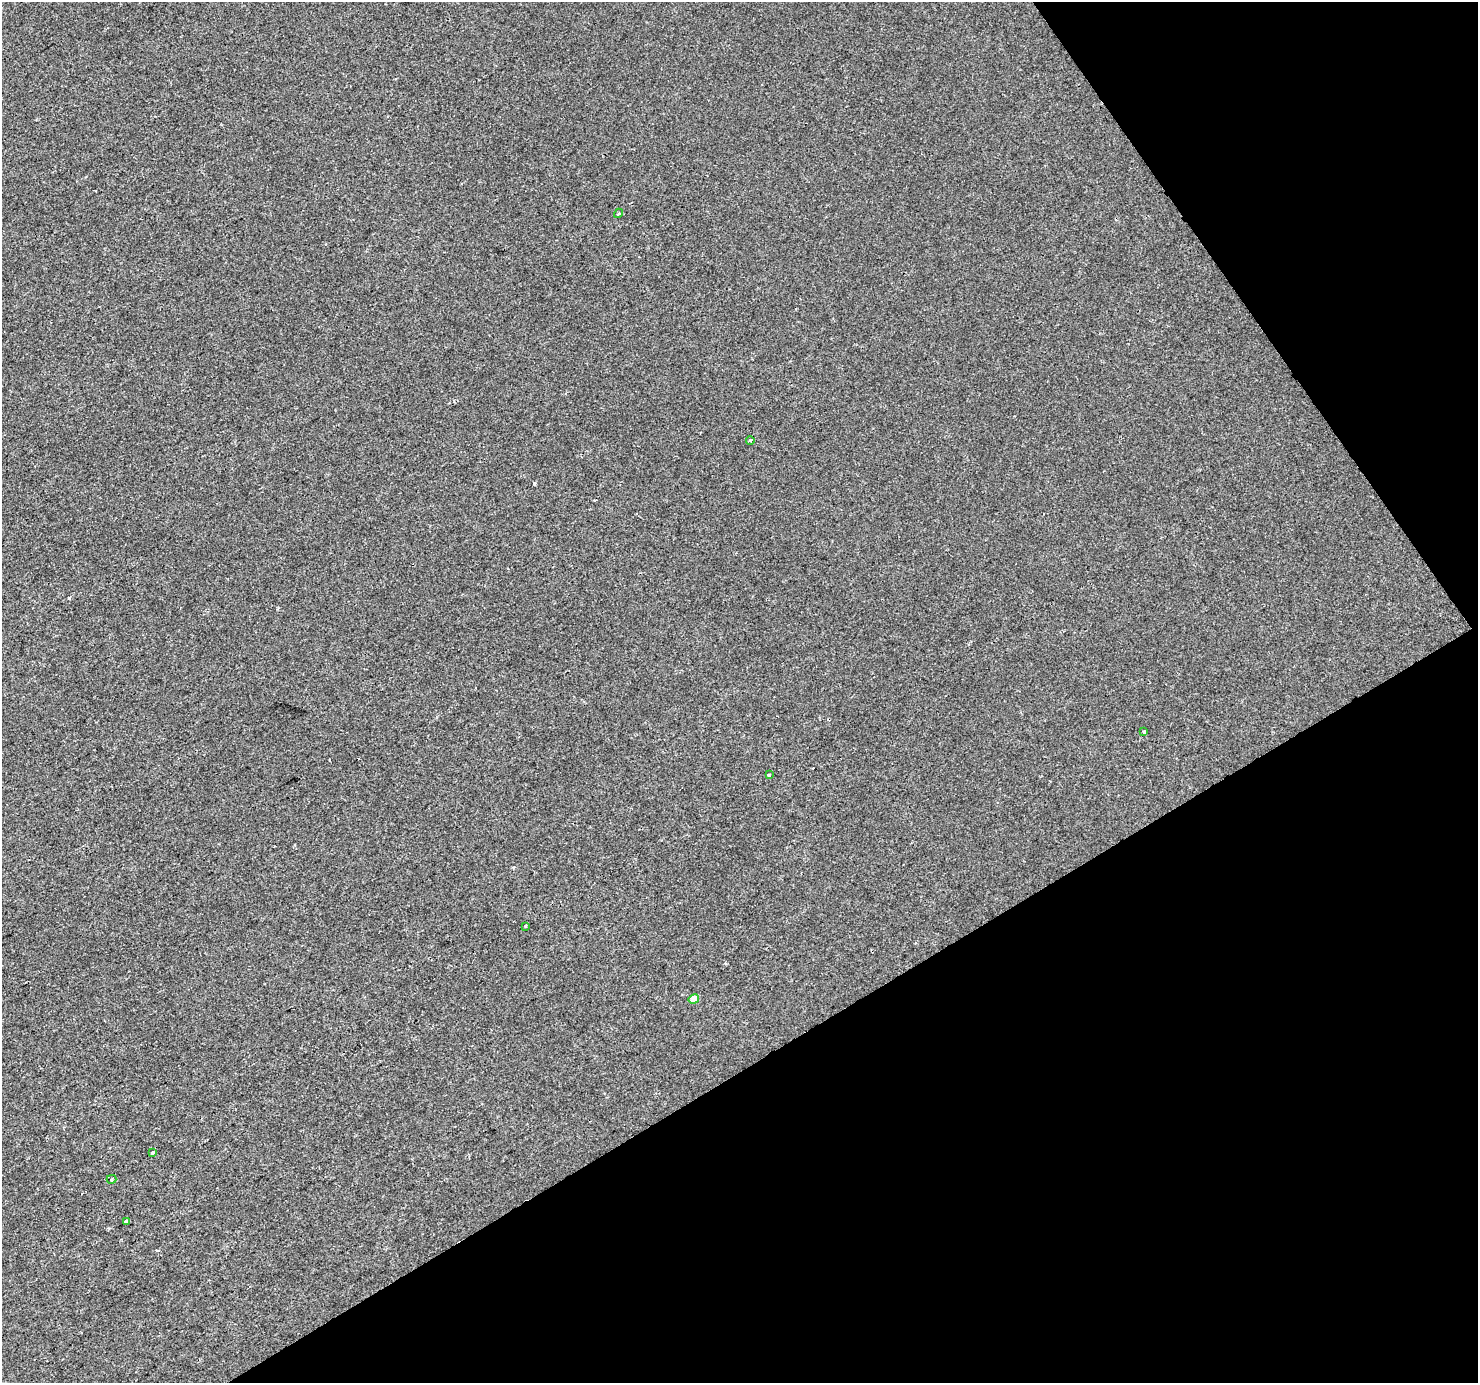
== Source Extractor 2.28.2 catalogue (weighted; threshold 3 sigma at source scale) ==
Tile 12 of 4 x 4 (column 4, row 3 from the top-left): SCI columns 4433-5908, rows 1563-2943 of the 5908 x 5824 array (HDU 1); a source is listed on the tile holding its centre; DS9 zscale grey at full resolution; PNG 1480 x 1385 px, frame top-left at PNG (2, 2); each listed source drawn as its Kron ellipse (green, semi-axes under 4 px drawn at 4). Shown black and unused: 30% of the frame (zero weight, under 2 of 3 exposures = <1% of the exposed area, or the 3 px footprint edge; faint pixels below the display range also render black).
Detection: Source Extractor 2.28.2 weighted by HDU 2 'WHT'; one run over the whole footprint, this tile lists its part. Background -1.21e-04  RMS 0.0042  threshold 0.0188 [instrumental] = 3 sigma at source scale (4.5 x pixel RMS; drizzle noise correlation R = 1.50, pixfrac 1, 0.0396/0.0396 arcsec/px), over >= 5 px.
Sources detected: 10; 1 cosmic-ray / hot-pixel residue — neither listed nor drawn; the other 9 listed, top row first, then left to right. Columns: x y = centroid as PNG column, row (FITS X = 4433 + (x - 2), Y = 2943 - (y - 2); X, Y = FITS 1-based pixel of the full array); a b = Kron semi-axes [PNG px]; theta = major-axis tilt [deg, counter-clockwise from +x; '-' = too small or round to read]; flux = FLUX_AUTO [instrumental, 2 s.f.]
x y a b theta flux
618 213 5 3 - 0.5
750 440 4 3 - 0.68
1144 732 3 3 - 1.1
769 775 4 3 - 3.3
525 926 3 2 - 1.3
694 999 5 4 - 6.1
153 1152 4 3 - 2.5
111 1179 5 4 - 0.7
126 1221 3 3 - 0.94